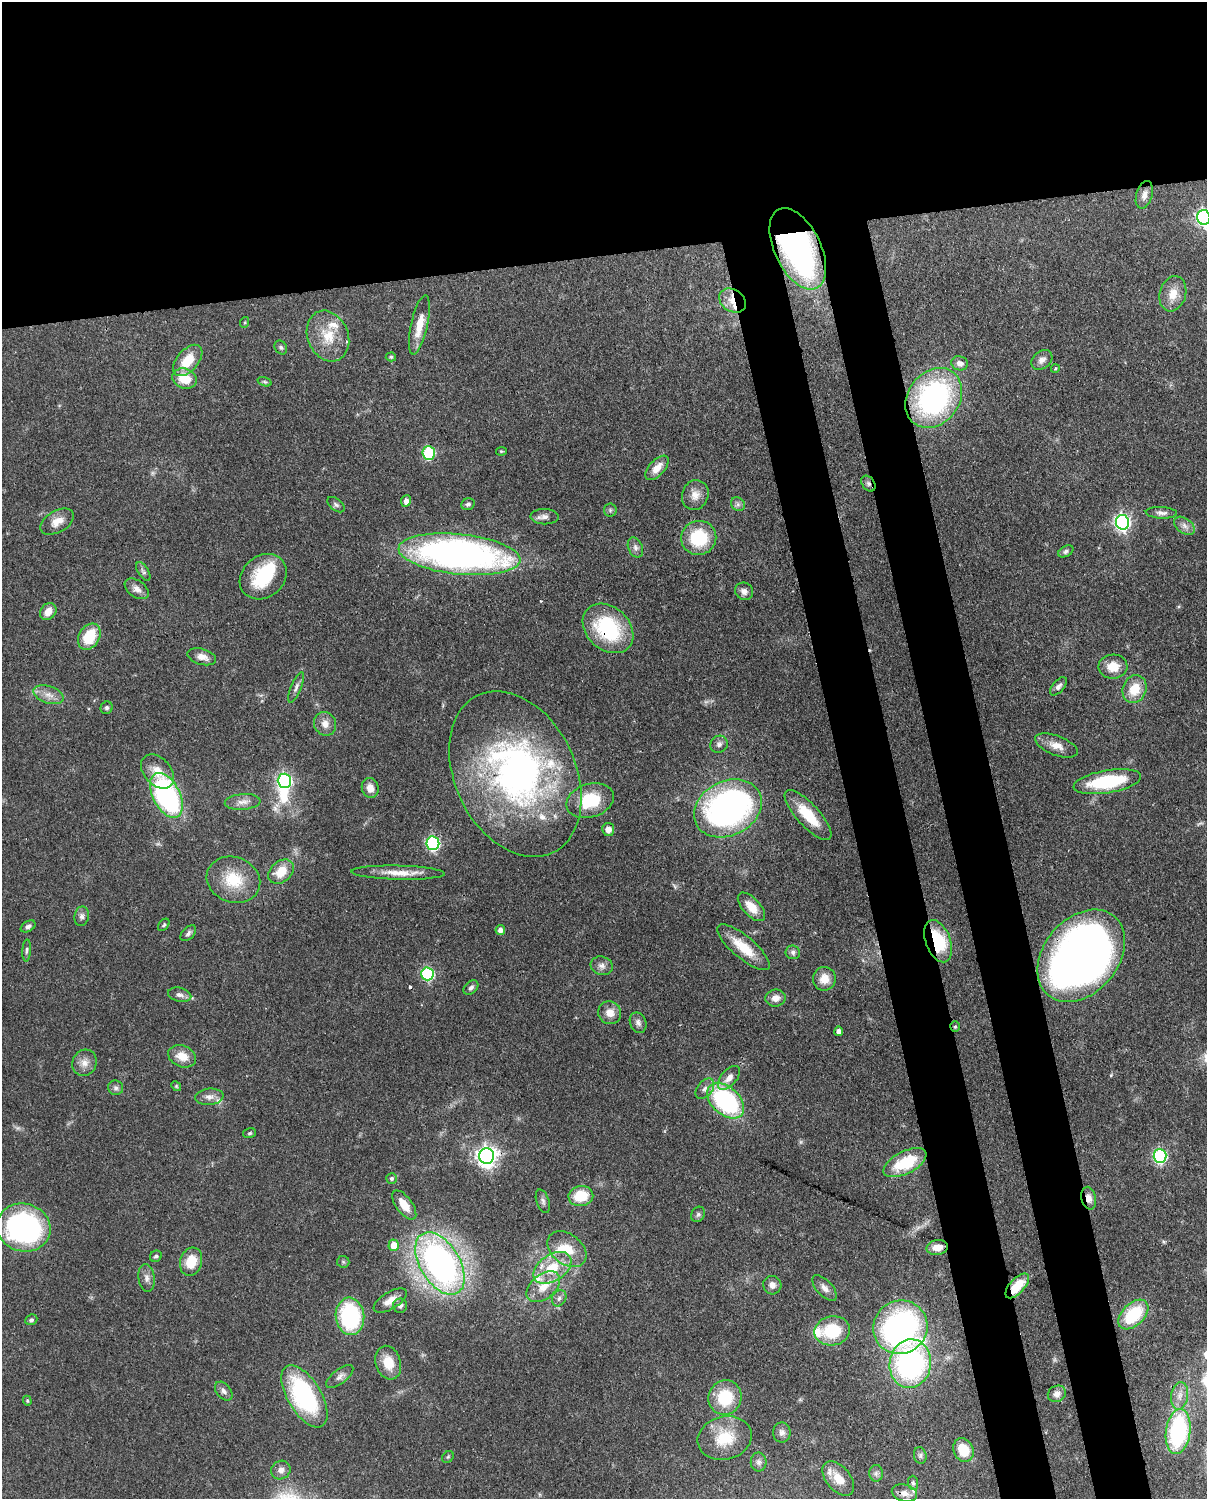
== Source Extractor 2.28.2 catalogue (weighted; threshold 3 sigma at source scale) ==
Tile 2 of 4 x 3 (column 2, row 1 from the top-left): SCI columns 1296-2500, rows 3147-4643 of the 5000 x 4909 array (HDU 1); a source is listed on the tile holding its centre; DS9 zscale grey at full resolution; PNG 1209 x 1501 px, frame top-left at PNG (2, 2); each listed source drawn as its Kron ellipse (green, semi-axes under 4 px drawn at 4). Shown black and unused: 25% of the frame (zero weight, under 3 of 4 exposures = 7% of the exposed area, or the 3 px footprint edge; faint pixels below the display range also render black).
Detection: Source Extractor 2.28.2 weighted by HDU 2 'WHT'; one run over the whole footprint, this tile lists its part. Background 0.0858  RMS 0.0039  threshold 0.0177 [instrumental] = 3 sigma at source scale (4.5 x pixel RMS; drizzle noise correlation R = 1.50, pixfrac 1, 0.05/0.05 arcsec/px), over >= 5 px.
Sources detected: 167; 4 too faint to see at this stretch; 4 inside a brighter object's white glare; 2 cosmic-ray / hot-pixel residue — neither listed nor drawn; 7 inside a brighter listed object's ellipse — not listed separately; the other 150 listed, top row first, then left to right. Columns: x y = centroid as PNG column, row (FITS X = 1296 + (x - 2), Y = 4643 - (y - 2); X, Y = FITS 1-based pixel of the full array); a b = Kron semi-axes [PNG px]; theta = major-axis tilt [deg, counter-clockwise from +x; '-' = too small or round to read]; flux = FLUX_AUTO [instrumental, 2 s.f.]
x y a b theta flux
1144 195 14 8 73 2.7
1204 217 7 6 - 100
798 249 44 23 -64 120
1173 294 18 13 74 6
733 301 14 11 -34 5.5
245 322 5 3 - 0.41
419 325 30 8 78 7.5
328 336 26 20 -67 12
281 348 7 6 - 0.9
391 357 5 4 - 0.61
188 360 18 10 49 9.5
1042 360 11 8 39 2.2
960 363 8 7 - 2.2
1055 369 4 3 - 0.38
185 379 12 10 -18 8.7
264 382 7 4 -19 0.63
934 398 32 26 52 81
501 451 5 4 - 0.4
429 453 7 6 - 36
657 468 15 7 48 4.3
868 484 9 6 -51 1.3
695 495 15 13 68 4.1
406 501 6 5 - 2
468 504 7 5 23 0.95
738 504 7 6 - 1.2
336 505 10 6 -38 1.1
610 510 6 6 - 0.84
1161 513 15 6 -3 1.8
544 517 14 7 -1 2.2
57 522 18 10 30 4.7
1123 522 7 6 - 120
1184 526 11 7 -37 2.1
699 538 17 17 - 19
635 547 10 7 -66 1.7
1066 551 8 5 29 1
459 554 61 20 -6 180
143 571 10 5 -57 1.1
263 577 25 20 40 21
137 589 13 8 -35 2.6
744 591 9 8 - 2.1
48 611 9 7 51 3.7
608 628 28 21 -43 33
89 637 14 10 60 13
202 657 14 8 -16 3.3
1113 667 14 12 2 6.5
1058 686 11 5 48 1.4
296 687 16 5 68 1.7
1134 689 14 11 66 9
48 695 15 8 -18 3.6
107 708 6 6 - 0.86
325 724 12 11 - 3.4
719 744 9 8 - 1.5
1056 745 22 9 -21 4.6
158 771 20 13 -47 6.3
515 774 87 60 -64 150
284 781 7 6 - 89
1107 782 34 11 9 27
370 788 10 8 -75 3.4
166 795 24 13 -63 81
590 801 24 16 18 17
243 802 18 8 4 3
728 808 35 27 27 130
808 815 32 11 -48 12
608 829 6 6 - 2.9
433 843 7 6 - 68
281 872 14 10 42 7.7
398 873 47 7 -1 6.8
233 880 27 22 -20 14
751 907 18 8 -47 5.8
82 916 10 7 80 1.5
164 925 7 4 50 0.69
28 926 8 5 31 1.4
500 930 5 5 - 2.2
188 933 9 6 46 1.2
938 941 22 12 -70 20
743 947 33 11 -40 11
27 950 11 4 86 0.89
793 952 7 6 - 1.2
1081 956 51 37 50 290
602 966 11 9 -18 2.1
427 974 6 6 - 48
824 979 12 11 - 5.3
471 988 8 6 42 1.2
180 995 12 7 -14 1.8
775 998 10 8 7 2.8
610 1013 12 11 - 3.9
638 1023 10 8 -67 1.7
955 1027 5 5 - 0.58
839 1031 4 4 - 1.9
182 1056 14 10 -22 6
84 1063 13 12 - 3.6
729 1078 14 7 49 3.3
176 1086 5 4 - 0.49
116 1088 7 7 - 1.3
705 1089 12 7 51 2
209 1097 14 8 6 2.7
726 1101 21 14 -42 55
250 1133 6 5 - 0.66
487 1156 8 7 - 240
1160 1156 7 6 - 65
905 1163 23 11 27 18
391 1178 5 5 - 0.82
581 1196 12 10 9 12
1089 1198 11 7 -78 2.9
543 1201 12 6 -71 1.3
404 1205 17 8 -53 5.7
698 1214 8 6 56 1
24 1228 27 24 -16 94
394 1245 6 5 - 7
937 1247 10 7 9 4.6
567 1249 22 15 -38 9.2
156 1256 6 5 - 0.92
191 1262 14 11 74 8.4
343 1262 6 6 - 0.71
440 1263 34 20 -59 150
552 1268 21 13 34 13
147 1278 14 8 -82 2.3
772 1285 9 9 - 2.4
1017 1286 15 7 47 9.1
543 1287 19 12 40 7.6
824 1288 16 7 -47 2.5
559 1298 8 6 57 1.4
390 1300 19 8 31 3.9
400 1306 7 7 - 1.3
1133 1315 18 11 44 21
350 1316 19 14 -83 40
31 1320 6 5 - 0.76
900 1327 27 26 - 100
832 1331 18 14 11 18
388 1363 17 12 -73 7.5
910 1364 24 20 81 84
340 1377 16 7 38 2.1
224 1391 11 7 -50 1.7
1057 1394 9 8 - 2.1
304 1396 35 17 -59 55
1180 1396 14 8 81 3.3
725 1398 17 16 - 16
27 1401 5 4 - 0.52
1178 1432 23 12 83 49
782 1433 10 8 -90 1.7
725 1438 27 21 14 14
963 1450 12 9 -66 9.7
920 1455 8 6 -76 1.1
448 1457 6 5 - 0.6
759 1462 9 8 - 1.5
281 1470 10 9 - 2.2
876 1473 8 6 89 1.3
838 1479 20 12 -49 6.5
913 1483 7 5 -88 0.88
904 1493 13 8 -15 2.7
Overlapping masked pixels (flux is a lower limit): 10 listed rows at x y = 798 249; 733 301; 868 484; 608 628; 938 941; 1081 956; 955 1027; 1089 1198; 937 1247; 1017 1286
Isophote crosses this tile's border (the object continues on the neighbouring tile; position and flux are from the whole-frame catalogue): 1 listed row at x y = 1204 217